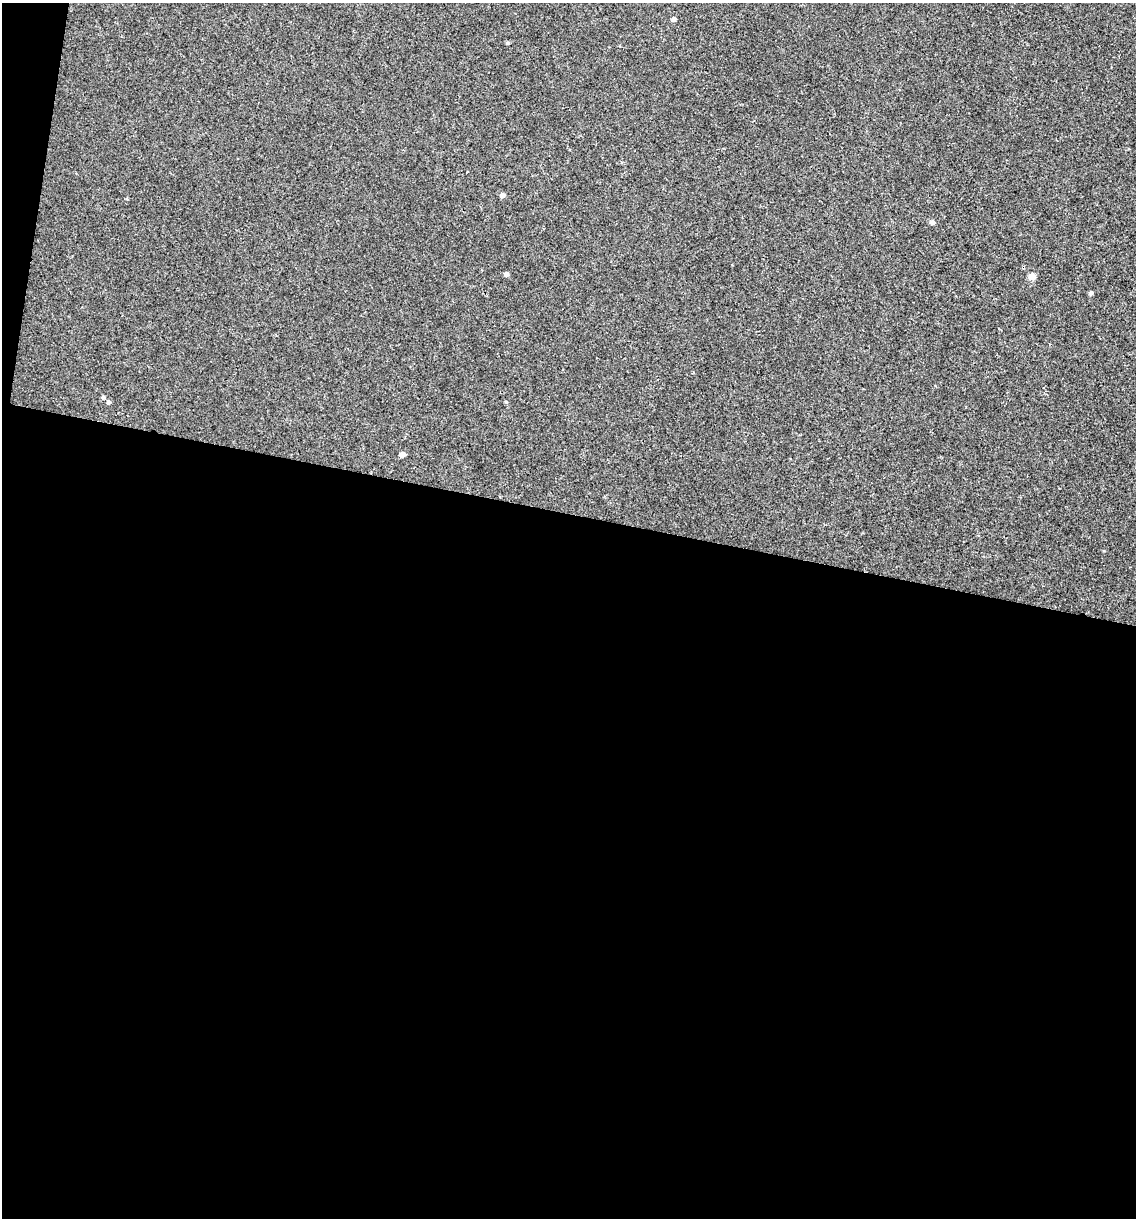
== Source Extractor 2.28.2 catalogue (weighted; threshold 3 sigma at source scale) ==
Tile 13 of 4 x 4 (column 1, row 4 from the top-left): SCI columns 119-1252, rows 3-1218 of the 4889 x 4866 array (HDU 1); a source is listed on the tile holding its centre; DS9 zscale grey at full resolution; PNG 1138 x 1220 px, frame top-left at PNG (2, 3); no overlay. Shown black and unused: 59% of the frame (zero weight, under 2 of 3 exposures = <1% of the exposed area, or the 3 px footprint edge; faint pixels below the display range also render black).
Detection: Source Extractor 2.28.2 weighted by HDU 2 'WHT'; one run over the whole footprint, this tile lists its part. Background 0.00157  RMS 0.005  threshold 0.0226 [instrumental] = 3 sigma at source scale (4.5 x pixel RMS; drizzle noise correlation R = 1.50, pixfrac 1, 0.05/0.05 arcsec/px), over >= 5 px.
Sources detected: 10; all 10 listed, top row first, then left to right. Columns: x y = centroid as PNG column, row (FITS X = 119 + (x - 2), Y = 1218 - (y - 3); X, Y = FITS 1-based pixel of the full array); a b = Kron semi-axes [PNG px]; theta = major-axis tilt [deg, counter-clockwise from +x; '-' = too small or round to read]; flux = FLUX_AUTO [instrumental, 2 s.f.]
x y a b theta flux
673 19 4 4 - 2
507 43 4 3 - 0.62
502 195 4 4 - 2.2
932 222 5 5 - 1.6
506 274 4 4 - 1.9
1032 277 5 4 - 6.9
1091 293 4 4 - 1.3
103 397 5 4 - 0.87
108 402 4 4 - 1.4
402 454 4 4 - 2.9